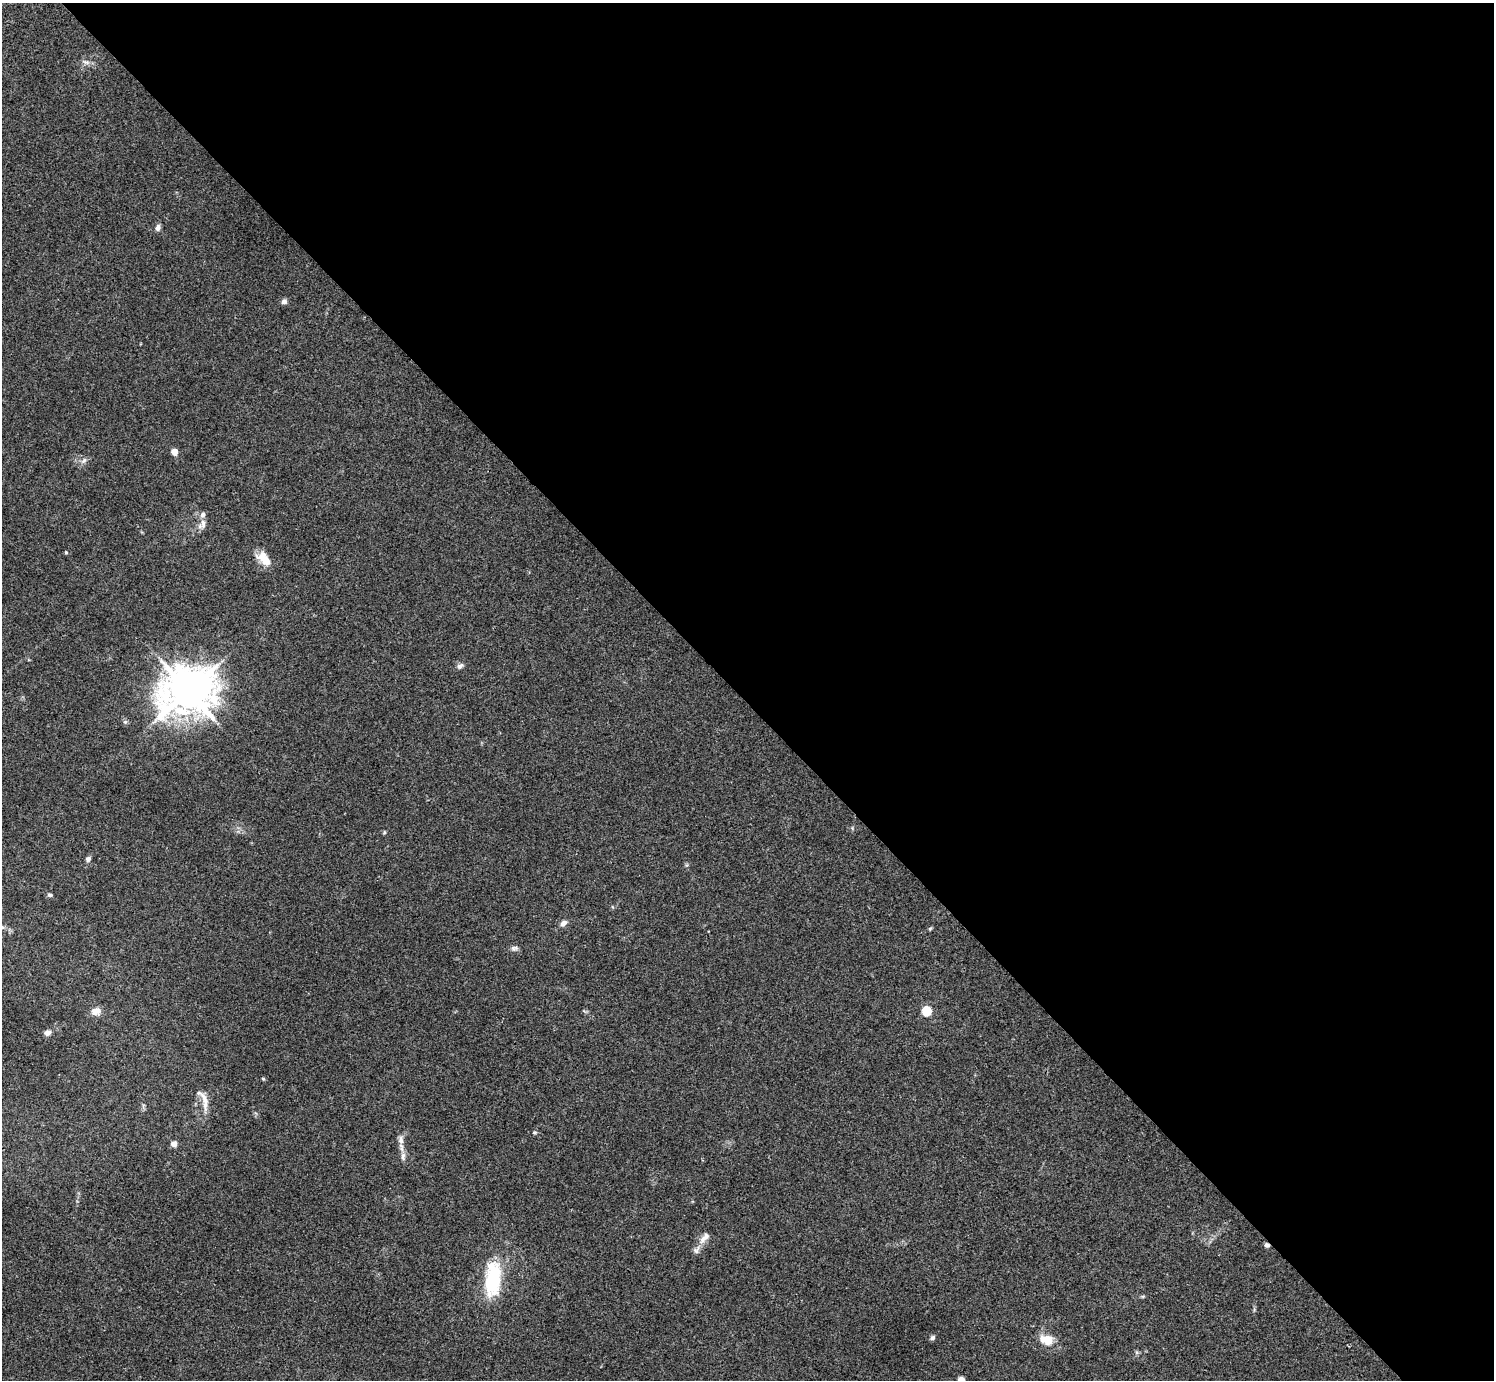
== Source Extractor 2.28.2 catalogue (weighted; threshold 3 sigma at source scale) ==
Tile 8 of 4 x 4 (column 4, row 2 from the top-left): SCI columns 4479-5970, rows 2918-4295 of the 5976 x 5974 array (HDU 1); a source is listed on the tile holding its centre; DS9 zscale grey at full resolution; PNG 1496 x 1382 px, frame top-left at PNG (2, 3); no overlay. Shown black and unused: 51% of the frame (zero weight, under 3 of 4 exposures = <1% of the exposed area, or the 3 px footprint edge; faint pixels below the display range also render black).
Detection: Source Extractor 2.28.2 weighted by HDU 2 'WHT'; one run over the whole footprint, this tile lists its part. Background 0.0246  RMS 0.0046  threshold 0.0207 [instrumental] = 3 sigma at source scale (4.5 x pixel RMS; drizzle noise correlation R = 1.50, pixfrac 1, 0.05/0.05 arcsec/px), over >= 5 px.
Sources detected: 35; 1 cosmic-ray / hot-pixel residue — not listed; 2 inside a brighter listed object's ellipse — not listed separately; the other 32 listed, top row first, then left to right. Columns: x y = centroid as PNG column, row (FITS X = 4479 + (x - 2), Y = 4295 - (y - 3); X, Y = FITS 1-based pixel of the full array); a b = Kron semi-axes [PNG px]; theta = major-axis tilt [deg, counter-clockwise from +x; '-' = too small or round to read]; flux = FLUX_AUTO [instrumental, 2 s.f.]
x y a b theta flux
86 62 11 5 -15 1.6
158 228 9 6 82 1.6
284 301 7 6 - 1.5
174 452 5 4 - 6.6
84 461 9 6 49 1.4
203 524 13 7 87 2.3
66 552 4 4 - 0.5
264 558 19 11 -46 6.3
460 666 9 6 39 1.3
188 691 17 15 17 1300
125 722 6 5 - 0.82
384 832 6 3 -73 0.49
88 859 7 6 - 1.1
50 895 6 5 - 0.81
563 923 9 6 35 1.7
2 927 8 4 -30 0.87
514 948 11 5 3 1.3
96 1011 13 9 14 3.3
927 1011 6 5 - 23
47 1033 7 6 - 1.7
263 1079 4 4 - 0.47
205 1101 27 7 -80 4.8
534 1132 6 4 6 0.58
401 1140 12 7 -85 2.3
174 1144 6 5 - 2.8
403 1156 12 6 83 1.9
704 1238 19 7 49 3.4
493 1279 46 19 86 25
1143 1296 6 4 18 0.51
933 1338 6 5 - 1
1046 1340 16 10 -17 7.5
961 1380 5 5 - 6
Isophote crosses this tile's border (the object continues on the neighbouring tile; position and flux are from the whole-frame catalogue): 2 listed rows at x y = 2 927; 961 1380